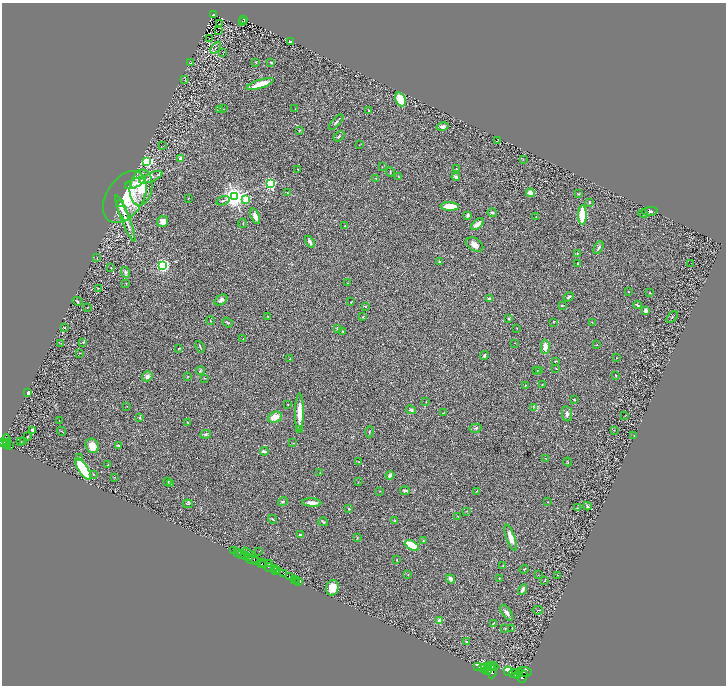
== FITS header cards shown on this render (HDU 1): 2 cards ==
NAXIS1  =                 1448
NAXIS2  =                 1367

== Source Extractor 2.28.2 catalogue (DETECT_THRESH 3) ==
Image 1448 x 1367 px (HDU 1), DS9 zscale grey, zoomed out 1/2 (1 PNG px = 2 x 2 image px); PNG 728 x 688 px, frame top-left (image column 1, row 1366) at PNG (2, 3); each listed source drawn as its Kron ellipse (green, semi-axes under 4 px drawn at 4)
Background 0.638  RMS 0.031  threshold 0.0917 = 3 sigma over >= 5 px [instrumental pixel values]
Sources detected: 286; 38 cannot appear on this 1/2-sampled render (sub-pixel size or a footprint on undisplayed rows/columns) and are neither listed nor drawn; the other 248 listed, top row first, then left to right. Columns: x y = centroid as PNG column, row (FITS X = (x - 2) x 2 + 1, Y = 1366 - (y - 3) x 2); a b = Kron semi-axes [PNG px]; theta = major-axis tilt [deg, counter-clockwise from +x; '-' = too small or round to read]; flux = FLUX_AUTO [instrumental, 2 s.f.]
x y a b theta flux
213 14 3 2 - 85
244 19 2 2 - 79
242 21 2 1 - 6.3
219 24 2 1 - 1.6
218 31 2 1 - 36
210 38 2 1 - 1.3
290 42 3 2 - 17
216 48 7 2 51 4.6
223 52 4 1 - 1.7
256 62 3 2 - 2.4
271 62 4 3 - 6.6
191 63 3 2 - 4.5
185 79 2 1 - 1.8
260 84 14 4 18 74
401 99 7 5 -68 190
220 109 4 2 - 4.1
223 109 2 2 - 1.9
295 109 2 1 - 2
369 111 3 2 - 3.5
336 122 10 3 48 12
443 127 6 4 14 18
299 130 2 2 - 8.6
339 136 6 3 38 11
498 140 2 1 - 2.3
359 145 2 1 - 1.9
163 146 2 1 - 2.2
181 159 2 2 - 120
523 159 2 2 - 2.4
147 161 3 3 - 900
382 167 2 2 - 2.1
456 168 3 2 - 2
298 169 2 1 - 3
390 172 5 2 - 4.6
151 177 13 3 22 21
398 177 3 2 - 2.5
456 177 4 3 - 15
376 178 3 2 - 2.5
135 183 10 3 23 41
271 184 3 3 - 1100
129 185 4 2 - 19
141 187 18 11 81 200
287 193 2 1 - 3.9
530 193 4 3 - 44
579 194 3 2 - 5.5
125 197 29 18 57 310
234 197 4 4 - 5200
188 199 2 2 - 1.7
246 199 4 3 - 220
223 201 7 2 20 7.4
589 202 3 2 - 4.7
120 204 4 2 - 36
450 206 9 4 -2 120
122 210 11 3 -66 37
650 211 8 3 3 14
492 213 5 3 - 8.4
643 213 5 3 - 6.2
468 215 3 3 - 8.9
582 215 10 3 -90 260
255 216 8 4 -70 32
536 217 2 2 - 2.7
125 218 24 4 -68 47
163 221 5 5 - 38
243 223 5 2 - 3
477 224 7 3 38 51
345 226 3 2 - 3.5
310 242 6 3 -58 20
475 245 9 6 -32 43
598 248 7 3 61 13
577 253 3 2 - 2.9
97 257 2 1 - 1.6
439 262 2 2 - 4.5
578 263 3 3 - 7.9
691 263 2 1 - 27
163 265 3 3 - 1800
111 267 3 2 - 2.5
125 272 5 4 - 13
126 283 2 2 - 2.4
348 283 2 2 - 3.2
99 288 3 1 - 2.3
628 292 3 2 - 2.7
650 293 4 2 - 3.3
569 297 5 2 - 10
489 299 2 2 - 29
221 300 7 4 34 15
77 301 5 2 - 5
351 302 3 2 - 2.2
562 305 3 2 - 6.2
637 305 4 3 - 8
365 306 3 2 - 4.6
87 308 2 1 - 1.5
646 311 4 3 - 23
268 317 3 3 - 3.8
363 317 3 2 - 3.2
672 317 7 1 47 4.9
509 318 4 3 - 6.4
210 321 4 1 - 2.1
553 322 2 2 - 2.6
592 322 4 2 - 2.7
228 323 5 3 - 6.7
64 328 3 2 - 3.6
517 328 2 2 - 2.8
337 329 3 2 - 3.7
343 331 3 3 - 3.9
243 339 2 2 - 2.4
83 342 4 3 - 6.7
61 343 3 2 - 2.9
514 343 2 2 - 1.8
597 345 2 1 - 1.4
200 347 6 2 -70 5.2
545 347 7 4 89 44
179 348 2 1 - 3.5
80 353 2 2 - 2.4
484 355 4 3 - 7.8
616 358 2 2 - 1.7
290 359 4 2 - 3.1
555 361 2 2 - 2.8
556 368 2 2 - 2.6
201 371 5 3 - 7.6
536 371 3 2 - 4.3
539 371 3 3 - 4.3
616 375 2 2 - 2.9
147 376 5 4 - 23
188 377 3 2 - 2.9
204 378 3 3 - 3.7
542 384 3 2 - 2.7
525 385 4 1 - 2.3
28 392 2 2 - 80
574 400 4 2 - 6.4
426 402 3 2 - 2.2
288 404 2 2 - 6
127 406 2 2 - 1.7
534 407 3 3 - 5.3
411 410 5 4 - 11
299 412 19 4 89 86
443 413 3 1 - 1.7
567 414 8 5 -82 18
625 415 2 2 - 2.1
275 417 7 5 20 58
140 418 3 2 - 4.1
59 420 2 1 - 1.3
188 423 3 2 - 3.2
475 428 6 4 13 10
300 429 3 2 - 5.5
33 430 3 3 - 25
614 430 2 1 - 1.8
62 431 5 2 - 3.6
369 432 5 2 - 4.8
206 434 5 4 - 9.9
634 435 3 2 - 3.6
27 436 3 2 - 4.1
6 440 5 3 - 1000
3 442 3 2 - 930
21 442 2 1 - 4.1
24 442 2 1 - 12
7 443 2 1 - 180
293 443 3 2 - 2.2
7 445 3 2 - 350
118 445 2 2 - 24
9 446 4 2 - 210
92 446 7 6 - 62
264 451 4 3 - 13
80 457 3 2 - 2.9
546 459 4 2 - 2.8
359 461 3 2 - 2.8
568 462 4 2 - 3.4
108 465 3 3 - 3.8
83 469 13 5 -57 380
320 473 2 1 - 1.9
93 474 3 2 - 3
390 475 4 4 - 18
114 477 3 2 - 2.2
167 481 3 2 - 6.5
358 482 2 1 - 1.5
171 483 3 2 - 4.7
380 491 2 2 - 2
405 491 5 3 - 10
476 491 4 2 - 2.9
283 501 5 4 - 8.4
548 502 2 1 - 2.5
312 503 9 3 -3 43
188 504 5 3 - 6.5
587 506 4 3 - 9.4
577 508 3 2 - 4.8
349 509 3 3 - 5.9
467 511 2 2 - 1.7
458 516 2 1 - 1.8
273 519 4 2 - 5.7
395 521 3 3 - 6.4
323 522 5 3 - 7.2
300 535 3 2 - 8.1
357 538 3 2 - 5.2
511 538 13 4 -71 54
423 541 4 2 - 4.6
412 545 8 3 -30 180
234 551 2 1 - 59
259 551 2 1 - 1.4
247 552 6 2 -34 13
238 553 2 1 - 300
242 554 2 1 - 440
245 556 3 2 - 97
250 558 3 1 - 79
252 560 6 2 2 220
397 560 2 1 - 3.6
256 561 2 2 - 860
263 562 3 2 - 450
261 564 2 1 - 330
264 564 3 2 - 340
269 564 3 1 - 630
503 565 2 2 - 2.4
268 567 4 2 - 170
275 568 3 2 - 1200
524 569 5 1 - 2.6
276 570 2 1 - 220
278 570 4 2 - 700
284 574 3 2 - 840
408 574 3 2 - 2.6
538 575 2 2 - 1.9
557 575 2 1 - 1.6
289 576 3 2 - 970
499 578 2 2 - 3.8
294 579 3 1 - 80
450 579 5 4 - 25
296 581 2 1 - 42
545 581 2 2 - 2.5
298 582 2 1 - 51
332 588 8 6 73 58
523 589 5 3 - 17
538 610 5 2 - 3.9
507 613 9 4 -56 21
439 621 2 2 - 110
494 623 4 1 - 2.5
505 628 3 2 - 3.9
512 628 3 2 - 3
466 641 4 3 - 6.1
490 665 3 2 - 2100
478 666 2 2 - 380
489 667 3 2 - 2100
493 667 5 2 - 3800
483 668 4 2 - 6000
485 668 5 2 - 6000
487 670 5 2 - 3700
508 671 4 2 - 770
492 672 6 3 81 4900
519 672 3 2 - 2200
524 672 7 5 -1 6300
515 673 5 4 - 9700
518 675 3 3 - 3200
523 677 6 3 70 4000
At the frame edge (FLAGS 8, measured only in part): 1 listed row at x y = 3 442
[38 sub-pixel or undisplayed-footprint detections neither listed nor drawn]